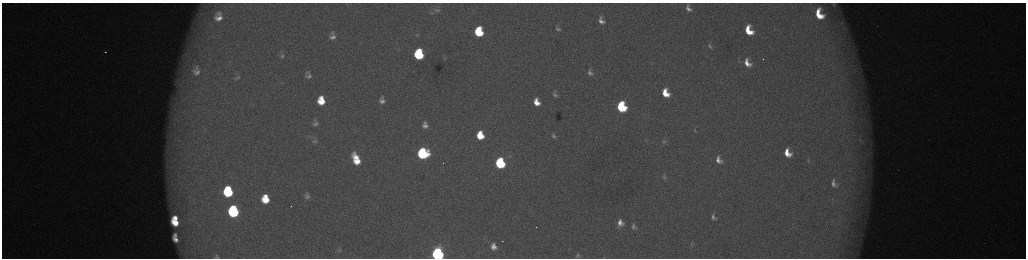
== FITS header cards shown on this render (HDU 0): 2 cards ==
NAXIS1  =                 2048 /fastest changing axis
NAXIS2  =                  512 /next to fastest changing axis

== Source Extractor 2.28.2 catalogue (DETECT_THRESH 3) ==
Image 2048 x 512 px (HDU 0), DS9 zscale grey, zoomed out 1/2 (1 PNG px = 2 x 2 image px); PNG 1028 x 260 px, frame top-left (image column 1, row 511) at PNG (2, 3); no overlay
Background 175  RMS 2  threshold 6.11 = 3 sigma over >= 5 px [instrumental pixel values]
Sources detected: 76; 8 cannot appear on this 1/2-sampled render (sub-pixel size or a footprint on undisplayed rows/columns) and are not listed; the other 68 listed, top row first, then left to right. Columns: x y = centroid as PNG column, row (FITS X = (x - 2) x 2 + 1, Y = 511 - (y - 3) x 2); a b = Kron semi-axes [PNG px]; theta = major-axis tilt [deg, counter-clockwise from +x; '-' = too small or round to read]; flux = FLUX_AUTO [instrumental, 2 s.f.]
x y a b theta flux
834 4 10 8 -56 2100
688 8 7 4 -59 1900
437 10 9 5 -6 1200
432 13 5 3 - 540
219 14 9 8 - 2300
819 14 13 8 -66 13000
219 18 11 8 -4 4400
601 20 11 7 -63 3300
842 23 5 3 - 660
558 29 6 5 - 1200
749 30 10 7 -65 12000
479 32 8 6 -78 23000
332 33 6 6 - 970
417 35 5 4 - 520
333 37 7 5 -3 1600
710 46 7 4 -61 990
105 52 2 1 - 350
186 54 10 6 -69 2800
419 54 8 6 -87 32000
282 56 10 6 13 1700
738 61 6 4 -66 600
747 63 12 8 -62 5400
197 72 13 11 -35 4200
590 72 10 7 -66 2200
308 75 6 5 - 1700
238 78 7 4 41 800
665 93 8 6 -66 9800
555 95 4 3 - 880
382 100 6 5 - 2200
321 101 8 6 -85 10000
537 102 7 5 -67 5000
621 107 8 6 -68 40000
315 123 5 4 - 1300
425 125 8 7 - 2600
695 131 7 4 -57 620
480 135 7 6 - 12000
554 136 6 5 - 970
645 140 4 4 - 500
860 140 4 3 - 500
315 141 8 4 18 820
664 141 9 6 74 1600
423 153 8 7 - 59000
787 153 9 6 -62 6900
356 157 12 6 -51 6900
719 160 10 7 -64 3500
808 160 6 4 -77 610
357 161 8 6 -22 6600
500 163 7 6 - 51000
664 177 9 6 -71 1500
834 183 7 4 -76 1800
228 191 9 7 -83 34000
307 196 5 4 - 1300
265 199 8 6 -83 10000
233 211 8 7 - 61000
713 217 9 6 -73 1800
175 218 5 4 - 3900
175 223 7 5 -37 8100
620 223 9 7 -82 3700
633 226 9 7 -75 1800
536 227 2 1 - 300
175 235 4 3 - 1100
175 239 7 4 -48 2700
692 243 7 4 89 790
494 246 7 6 - 3100
339 250 7 5 -35 750
438 254 7 6 - 130000
577 255 7 4 82 820
217 256 7 4 -62 750
At the frame edge (FLAGS 8, measured only in part): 3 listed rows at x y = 834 4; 438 254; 217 256
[8 sub-pixel or undisplayed-footprint detections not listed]